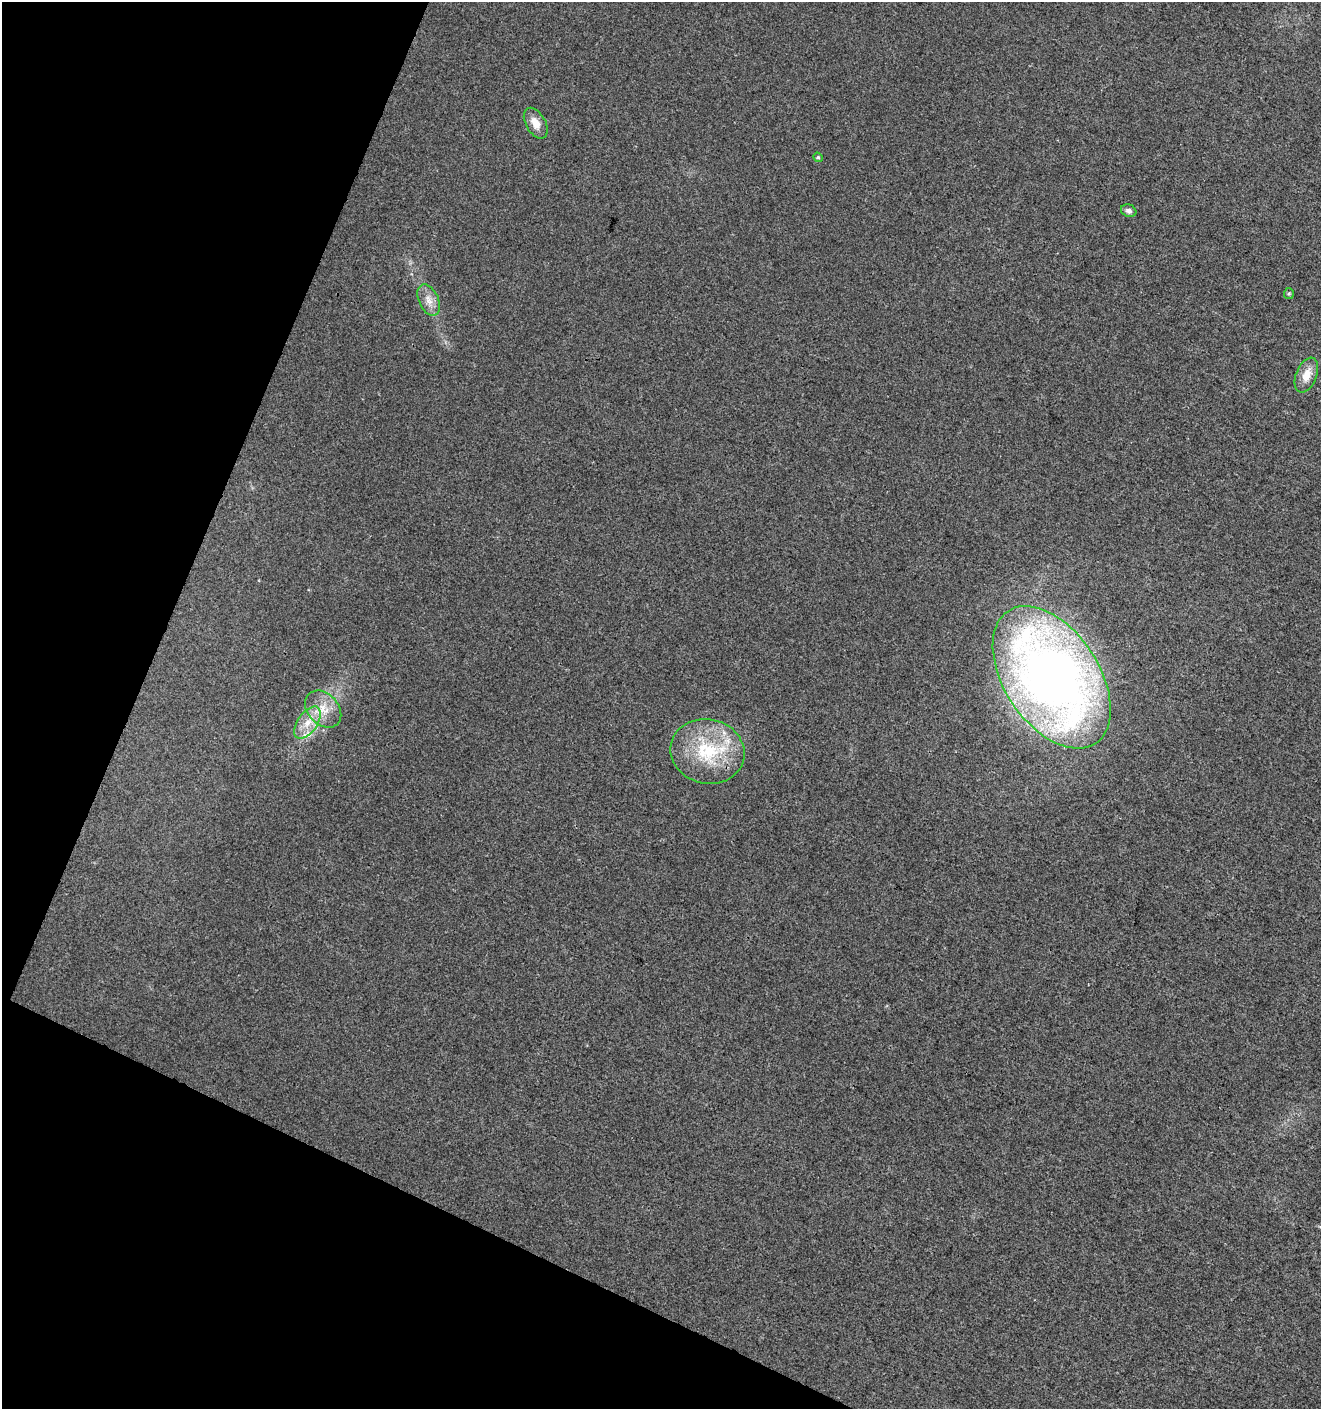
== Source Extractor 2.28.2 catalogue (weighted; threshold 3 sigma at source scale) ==
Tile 9 of 4 x 4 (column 1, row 3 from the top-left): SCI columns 208-1526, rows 1420-2826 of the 5763 x 5641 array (HDU 1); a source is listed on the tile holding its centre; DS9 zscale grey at full resolution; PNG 1323 x 1411 px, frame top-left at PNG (2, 2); each listed source drawn as its Kron ellipse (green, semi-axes under 4 px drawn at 4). Shown black and unused: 21% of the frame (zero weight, under 3 of 4 exposures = <1% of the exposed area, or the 3 px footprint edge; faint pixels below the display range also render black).
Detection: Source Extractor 2.28.2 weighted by HDU 2 'WHT'; one run over the whole footprint, this tile lists its part. Background 0.00829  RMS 0.0041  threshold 0.0184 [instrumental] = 3 sigma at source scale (4.5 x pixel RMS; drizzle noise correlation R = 1.50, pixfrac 1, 0.0396/0.0396 arcsec/px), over >= 5 px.
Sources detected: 11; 1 inside a brighter listed object's ellipse — not listed separately; the other 10 listed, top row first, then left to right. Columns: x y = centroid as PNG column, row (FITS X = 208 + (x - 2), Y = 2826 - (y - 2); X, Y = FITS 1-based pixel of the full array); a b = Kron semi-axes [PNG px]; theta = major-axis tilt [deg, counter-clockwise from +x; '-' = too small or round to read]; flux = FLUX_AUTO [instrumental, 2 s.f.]
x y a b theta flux
536 123 17 9 -60 4.8
818 157 5 4 - 0.56
1129 211 8 6 -23 1.5
1289 293 5 5 - 0.6
429 300 16 9 -64 4.1
1306 375 18 10 68 5.7
1052 677 79 47 -57 400
323 709 21 15 -47 8.1
308 723 18 9 55 6.5
707 751 37 32 -13 29